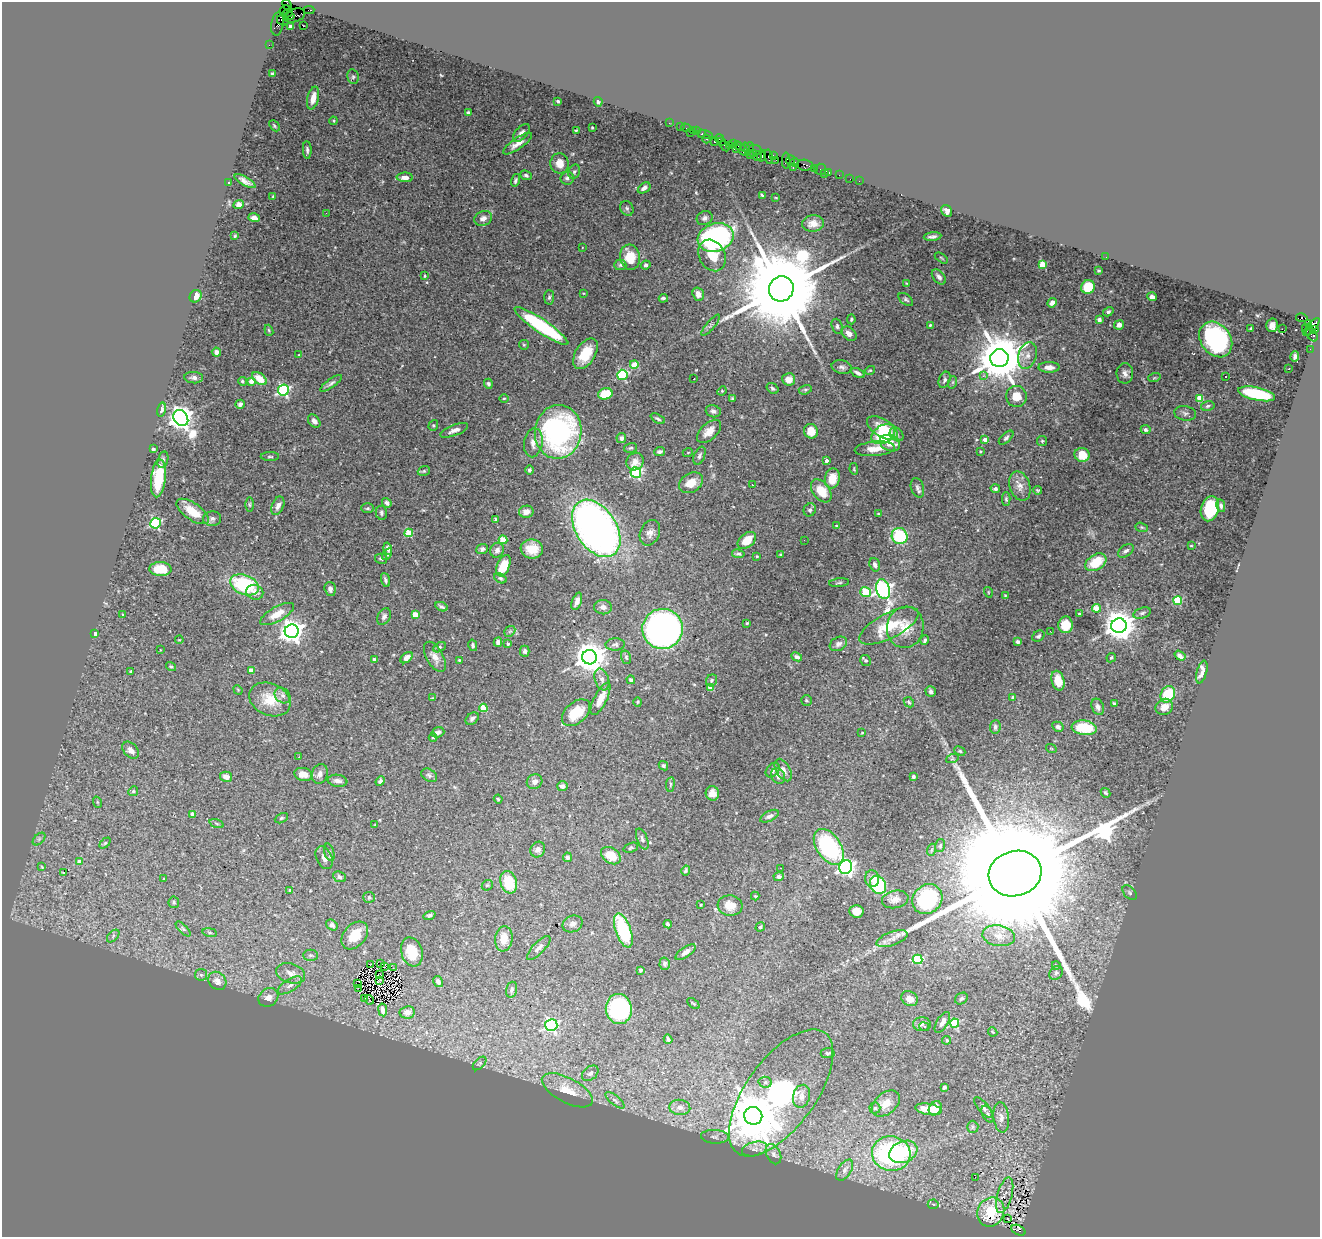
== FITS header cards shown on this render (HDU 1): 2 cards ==
NAXIS1  =                 1318
NAXIS2  =                 1235

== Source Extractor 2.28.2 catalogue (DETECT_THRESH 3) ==
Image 1318 x 1235 px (HDU 1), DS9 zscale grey, 1 PNG px = 1 image px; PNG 1322 x 1239 px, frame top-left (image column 1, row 1235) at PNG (2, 2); each listed source drawn as its Kron ellipse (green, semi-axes under 4 px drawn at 4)
Background 0.967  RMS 0.028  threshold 0.0843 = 3 sigma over >= 5 px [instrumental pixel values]
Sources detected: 491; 2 with non-positive FLUX_AUTO (blend fragments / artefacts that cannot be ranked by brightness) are neither listed nor drawn; the other 489 listed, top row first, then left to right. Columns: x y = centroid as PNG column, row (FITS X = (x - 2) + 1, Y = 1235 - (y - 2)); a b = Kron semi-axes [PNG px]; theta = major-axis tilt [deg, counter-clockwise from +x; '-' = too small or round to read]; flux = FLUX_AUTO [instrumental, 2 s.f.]
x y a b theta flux
287 5 6 3 -63 160
285 10 6 3 29 270
309 10 5 2 - 72
288 13 4 3 - 680
289 16 5 3 - 590
294 16 11 6 19 350
283 20 6 5 - 770
277 24 12 6 80 210
290 26 4 4 - 20
303 26 2 2 - 2.5
269 45 2 2 - 21
272 74 4 3 - 3.4
353 77 7 5 -78 4.2
313 98 11 5 77 23
558 101 3 3 - 2.4
598 102 5 4 - 2.8
468 113 4 3 - 4.6
333 121 4 3 - 2.2
669 123 2 2 - 21
274 126 6 4 -46 2.8
680 126 3 2 - 72
592 127 3 2 - 1.9
686 128 5 3 - 83
576 130 3 2 - 1.8
693 130 2 2 - 41
697 131 2 2 - 35
521 133 11 6 49 8.5
691 133 3 2 - 99
702 134 3 3 - 77
705 134 7 3 -15 160
719 138 4 3 - 89
706 139 4 3 - 50
722 141 2 2 - 22
715 142 4 3 - 130
517 144 17 5 35 18
733 144 4 2 - 63
729 145 4 2 - 36
738 145 4 4 - 130
724 146 6 2 -56 99
745 147 5 4 - 110
736 148 4 3 - 150
749 148 6 3 69 120
742 149 8 3 -49 290
307 150 9 4 -86 5.5
756 150 7 3 -23 220
753 153 2 2 - 56
750 155 2 2 - 38
757 156 5 4 - 220
762 156 6 4 74 160
773 156 3 2 - 70
769 157 7 4 -78 230
776 160 2 2 - 28
790 160 4 3 - 75
786 161 8 3 -89 140
794 162 4 3 - 88
560 163 10 9 - 21
805 165 8 5 -7 290
793 167 3 2 - 67
814 169 3 3 - 77
820 169 6 5 - 74
574 172 7 5 69 4.7
829 172 4 3 - 140
824 173 4 3 - 16
526 175 6 4 -21 4
839 175 2 2 - 25
405 177 8 5 -2 14
567 178 7 6 - 6.4
850 179 2 2 - 11
515 180 6 3 74 3.4
245 181 12 4 -29 9.8
859 181 2 2 - 9.9
229 183 4 3 - 11
644 188 7 4 33 8.1
762 195 4 3 - 2.7
273 197 4 3 - 1.8
776 198 3 2 - 1.2
239 204 5 4 - 7
627 208 8 6 -56 4.3
947 211 6 5 - 8.2
326 213 2 2 - 42
254 218 6 4 -17 7.4
483 218 9 7 23 10
705 218 8 6 29 5.7
813 224 11 8 2 13
235 236 3 3 - 1.9
933 237 9 3 6 6
716 238 18 14 16 490
582 247 2 2 - 1.2
712 255 16 13 -63 40
630 257 12 10 -83 47
1106 257 2 2 - 2.9
941 258 7 3 -34 2
1043 264 4 4 - 56
620 265 6 5 - 3.3
646 265 5 4 - 4.7
1099 270 3 3 - 2.2
425 276 4 3 - 1.7
939 277 9 5 -51 7.1
906 283 4 3 - 1.7
1088 287 7 6 - 51
781 289 13 12 - 51000
583 293 4 3 - 1.6
698 294 7 5 -70 13
196 296 6 5 - 17
549 297 7 5 87 4
1152 297 5 4 - 8.6
663 298 4 3 - 3.9
906 299 8 5 -39 3.7
1052 303 5 4 - 8.9
1108 312 5 4 - 4
1302 318 6 3 -11 170
851 319 5 4 - 2.9
1099 320 4 3 - 4.6
1308 324 4 3 - 700
711 325 13 2 49 3.4
930 325 4 3 - 1.9
1119 325 5 4 - 11
1272 325 6 6 - 10
541 326 32 6 -34 210
837 326 8 5 -71 4.4
1311 327 11 4 49 870
1251 329 3 3 - 2.7
1282 329 2 2 - 360
269 330 6 4 -69 2.4
1307 330 6 2 -70 40
1315 330 4 3 - 180
849 334 8 6 -42 12
1312 335 7 5 -59 170
1216 339 19 14 -53 300
524 345 5 4 - 2.1
1310 349 2 2 - 16
216 352 4 4 - 7.7
585 354 17 10 58 47
299 355 4 3 - 1.3
1027 355 14 9 72 15
1295 356 5 3 - 3.9
999 358 9 9 - 10000
634 365 4 4 - 32
842 367 10 6 -12 7
1049 367 10 5 0 12
1289 369 2 2 - 2
870 370 5 3 - 2.3
858 373 7 4 -27 7.1
1125 373 10 8 88 9.1
622 375 5 5 - 180
983 376 3 3 - 5.4
1226 376 2 2 - 1.5
194 378 9 5 -5 7.1
1154 378 6 4 18 2.5
259 379 8 5 -34 33
694 379 3 2 - 2.6
789 379 6 6 - 16
945 380 8 5 68 4.9
242 381 4 4 - 3.1
251 381 4 4 - 18
953 382 6 4 71 3
331 383 13 4 35 5.7
488 384 5 4 - 3.4
773 388 6 4 -34 4.3
283 390 5 5 - 300
805 390 6 4 17 2.9
722 391 5 4 - 1.8
605 394 7 5 15 51
1257 394 19 6 -13 140
1016 396 10 10 - 28
504 398 5 3 - 1.9
732 398 3 3 - 2.2
1200 398 4 4 - 49
240 404 5 4 - 5
1208 406 7 4 14 3.8
161 410 7 4 74 7.3
713 411 8 6 -16 7.2
1185 413 11 7 -9 6.6
181 418 9 6 -55 1900
658 419 8 4 -28 3.9
314 421 7 5 -53 8.4
433 425 5 4 - 2.6
882 428 17 8 -32 36
454 430 15 5 21 10
1146 430 5 4 - 4.5
709 431 14 8 43 21
811 431 7 7 - 31
558 432 27 23 83 420
883 434 13 8 31 100
897 434 8 6 -48 5.7
621 438 5 5 - 7
1006 438 9 4 44 4.5
985 440 4 4 - 17
1042 441 5 5 - 2.5
533 443 14 9 81 14
890 443 10 7 -24 26
630 448 6 4 16 3.1
153 449 3 3 - 4.8
875 449 20 7 5 21
981 451 4 4 - 2.1
660 452 5 4 - 5.5
688 452 5 3 - 1.6
1082 455 7 7 - 32
699 456 9 5 67 5.5
270 457 9 3 0 2.9
163 460 8 5 73 4.2
826 460 3 3 - 10
635 462 9 8 - 18
854 469 6 4 -81 2.1
529 470 4 4 - 3.9
424 471 6 4 20 2.7
636 473 5 5 - 250
158 478 19 7 84 72
832 479 10 7 79 34
691 483 13 9 33 25
752 485 2 2 - 1.7
1020 486 15 10 -72 16
917 488 10 6 -73 6.7
995 489 4 4 - 4.4
1038 490 4 3 - 2.4
821 491 13 8 -53 41
1006 499 7 4 -88 3.2
387 503 5 4 - 5.3
249 505 7 3 -89 2.3
278 506 10 6 66 9.8
1221 506 6 4 -78 4.6
368 508 6 5 - 3.1
1210 509 13 9 74 95
810 510 7 6 - 4.6
193 511 19 8 -35 36
526 512 7 6 - 13
381 513 7 5 -77 4.4
878 514 4 3 - 1.4
212 519 9 7 3 5.8
495 520 4 3 - 2.5
156 523 5 5 - 220
837 526 4 3 - 1.6
1142 527 6 4 -19 2.6
596 528 32 20 -57 1100
409 533 4 4 - 70
650 533 13 9 66 13
900 536 8 7 - 130
503 540 4 4 - 44
747 540 10 7 39 32
804 540 2 2 - 5.1
1191 546 4 2 - 1.6
388 549 6 4 -74 7.2
482 549 6 5 - 4.9
532 549 11 9 -9 27
497 550 8 6 65 8.6
1126 551 9 5 35 6.2
387 554 6 4 56 3.6
738 554 6 3 -9 3.6
780 554 3 2 - 1.8
757 556 4 3 - 2
381 559 6 5 - 4.5
1096 562 11 7 32 56
875 565 7 5 -70 6.3
503 566 11 6 68 49
160 569 11 7 -2 45
500 578 6 4 -28 3.8
385 580 7 4 -72 5.2
839 583 10 3 6 2.9
245 585 15 9 -22 150
330 589 7 5 -74 7.6
883 589 10 6 -77 760
255 592 8 7 - 12
865 592 5 5 - 51
988 592 5 3 - 1.6
1005 595 4 3 - 1.5
577 601 9 4 71 10
1178 601 4 4 - 100
442 607 6 3 -27 4.1
603 607 9 7 -7 9.9
1096 608 4 4 - 43
1142 613 9 5 16 4.5
277 614 19 7 29 28
1079 614 4 3 - 2.2
122 615 4 2 - 1.3
415 615 4 4 - 39
384 616 9 6 60 6.9
747 623 3 3 - 1.8
1066 625 8 7 - 36
889 626 33 12 27 63
1119 626 7 7 - 3200
905 627 21 18 78 40
663 629 20 20 - 800
292 631 7 7 - 1800
510 631 6 4 42 3.1
1050 631 3 2 - 4.5
95 634 4 4 - 8.3
1038 636 6 5 - 3.7
179 640 4 3 - 1.6
925 640 5 3 - 3.6
498 642 4 4 - 5.7
1017 642 4 3 - 3.8
508 644 4 3 - 3.3
615 644 10 6 2 5.5
838 644 9 6 29 6.9
473 645 6 4 -76 3.4
439 647 7 4 29 3.5
160 650 3 2 - 1.1
525 651 5 5 - 5.4
1180 656 6 4 -35 8.9
435 657 16 8 -61 16
589 657 7 7 - 3400
626 657 7 5 -74 3.1
797 657 5 4 - 6.2
407 658 7 4 40 12
1111 658 5 4 - 3
374 659 3 3 - 3.3
459 660 3 3 - 1.8
866 660 6 5 - 3.3
171 666 5 4 - 3.1
251 670 4 4 - 17
131 672 3 3 - 2.6
1202 672 11 5 75 14
602 679 11 7 -71 9
631 680 4 4 - 4.3
712 680 6 5 - 4.3
1058 681 10 6 -75 34
710 688 4 4 - 30
238 690 5 4 - 2
931 691 5 5 - 4.3
1168 694 8 7 - 75
283 695 8 7 - 7.8
432 698 3 3 - 1.6
1013 698 4 3 - 5
270 699 21 15 -25 45
600 699 18 6 63 21
806 700 5 5 - 3.5
638 702 4 4 - 2.1
909 702 6 4 -46 2.7
1114 704 4 3 - 4.4
1098 707 8 6 -69 8.2
1164 707 9 7 33 18
483 708 4 4 - 57
576 713 16 10 41 44
472 719 7 5 39 4.9
995 727 7 5 83 5.1
1058 727 6 5 - 5.3
1084 728 12 7 -8 78
438 732 6 5 - 5.7
862 733 3 2 - 2.1
433 737 4 3 - 1.7
1051 748 5 3 - 1.6
131 750 10 6 -47 12
960 751 6 4 -26 2.2
299 757 3 3 - 1.6
952 759 6 4 19 2.6
663 766 5 4 - 3.2
773 770 8 6 46 7.4
783 770 12 7 -60 11
304 774 9 6 -10 22
320 774 10 8 69 11
429 775 8 6 -29 4.7
778 776 8 6 -58 11
226 777 6 5 - 12
913 777 4 4 - 3.4
338 781 10 6 -7 8.4
380 781 5 4 - 4.4
535 782 8 7 - 7.6
670 784 7 3 83 3
562 786 5 5 - 5.2
133 791 5 4 - 3.1
712 793 7 6 - 13
1105 793 5 4 - 3.5
498 799 4 4 - 2.6
97 802 6 3 -71 2
192 814 4 3 - 12
769 816 10 5 26 6.4
281 818 7 4 27 3.3
217 824 7 3 -19 2.5
375 824 4 2 - 1.3
39 839 7 4 46 4
642 839 11 5 -69 5.2
105 843 6 4 45 2.8
940 846 6 5 - 3.6
829 847 20 12 -56 210
631 848 7 4 21 2.9
538 849 8 7 - 8.4
931 850 6 4 71 2.5
329 852 9 5 -73 4.7
611 856 11 7 -34 44
567 857 4 4 - 5
324 858 12 7 -66 10
79 862 4 4 - 17
42 867 4 3 - 1.6
846 867 7 6 - 780
780 868 3 2 - 2.3
686 870 5 3 - 3.2
63 872 4 2 - 1.2
1015 873 27 22 16 160000
340 877 7 5 -24 4.7
779 877 5 4 - 5.7
164 878 3 2 - 3
872 879 8 7 - 11
509 882 11 8 -72 62
487 885 6 5 - 2.5
878 885 9 7 -60 100
290 890 4 3 - 1.7
1130 893 9 5 -46 3.8
755 896 4 4 - 2.1
369 897 5 5 - 3.4
895 899 13 8 11 11
927 899 16 14 44 150
174 902 6 5 - 3.4
701 905 3 2 - 1.3
730 905 12 10 -6 26
856 911 7 6 - 17
429 915 6 4 19 3.6
573 924 10 8 24 9.2
668 924 4 3 - 4.1
332 925 6 5 - 5.1
760 927 5 4 - 2.9
183 929 9 4 -45 4.1
623 930 18 7 -71 150
210 932 7 4 -9 2.9
355 935 16 11 48 41
113 936 8 4 47 3.9
999 936 16 10 -9 21
504 939 13 8 82 22
892 939 16 6 20 12
539 948 16 5 46 8.2
412 952 15 10 -73 43
686 952 12 5 35 8.4
310 955 7 5 -1 3.5
917 959 5 4 - 130
381 963 2 2 - 1
371 964 3 2 - 2.1
665 964 6 5 - 5.4
1056 965 4 2 - 1.5
385 966 3 2 - 0.69
393 968 2 2 - 1
640 970 3 3 - 3.7
291 973 15 9 -17 17
1056 973 7 6 - 5
201 975 6 5 - 4
379 975 4 2 - 1.3
380 980 3 2 - 1.5
217 981 10 8 -46 13
438 982 6 4 -57 6.4
357 984 4 2 - 3100
290 985 14 6 32 9.6
358 988 2 2 - 2700
511 990 8 5 73 5.3
268 997 10 8 36 14
365 998 3 2 - 0.32
961 998 7 5 35 3.5
910 999 9 7 -31 16
369 1000 5 2 - 0.22
693 1004 7 3 -39 2.1
619 1009 15 13 -80 240
383 1010 6 3 -81 7.8
407 1012 7 6 - 14
942 1022 11 5 58 12
955 1023 4 4 - 100
922 1024 9 7 -1 6.6
551 1025 6 6 - 310
924 1027 5 3 - 2.3
993 1032 5 3 - 1.9
668 1039 4 3 - 5.4
947 1040 4 4 - 3.7
828 1053 7 5 5 3.2
480 1063 8 5 44 4
590 1073 9 6 39 6.2
765 1082 6 5 - 4.6
944 1087 4 3 - 4.3
567 1090 28 12 -28 35
781 1093 74 34 54 390
801 1096 12 8 75 10
615 1100 11 4 -39 6.1
886 1103 16 10 40 20
680 1107 10 7 -5 15
875 1108 5 5 - 3.7
935 1108 8 5 57 26
983 1108 13 5 -50 6.5
928 1109 13 5 -9 35
988 1114 9 5 -61 5.2
753 1116 9 9 - 11000
1001 1117 15 7 -85 12
973 1127 6 5 - 3.8
715 1137 14 7 -3 9.2
754 1149 13 7 15 11
903 1152 14 10 22 69
773 1154 11 7 -64 7.2
891 1154 19 17 -12 270
845 1170 12 6 56 7.8
975 1177 2 2 - 4.4
1005 1195 18 7 74 14
933 1204 5 4 - 3
991 1212 15 13 60 70
1008 1218 3 3 - 5.2
1018 1230 7 4 -26 840
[2 non-positive-flux detections neither listed nor drawn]